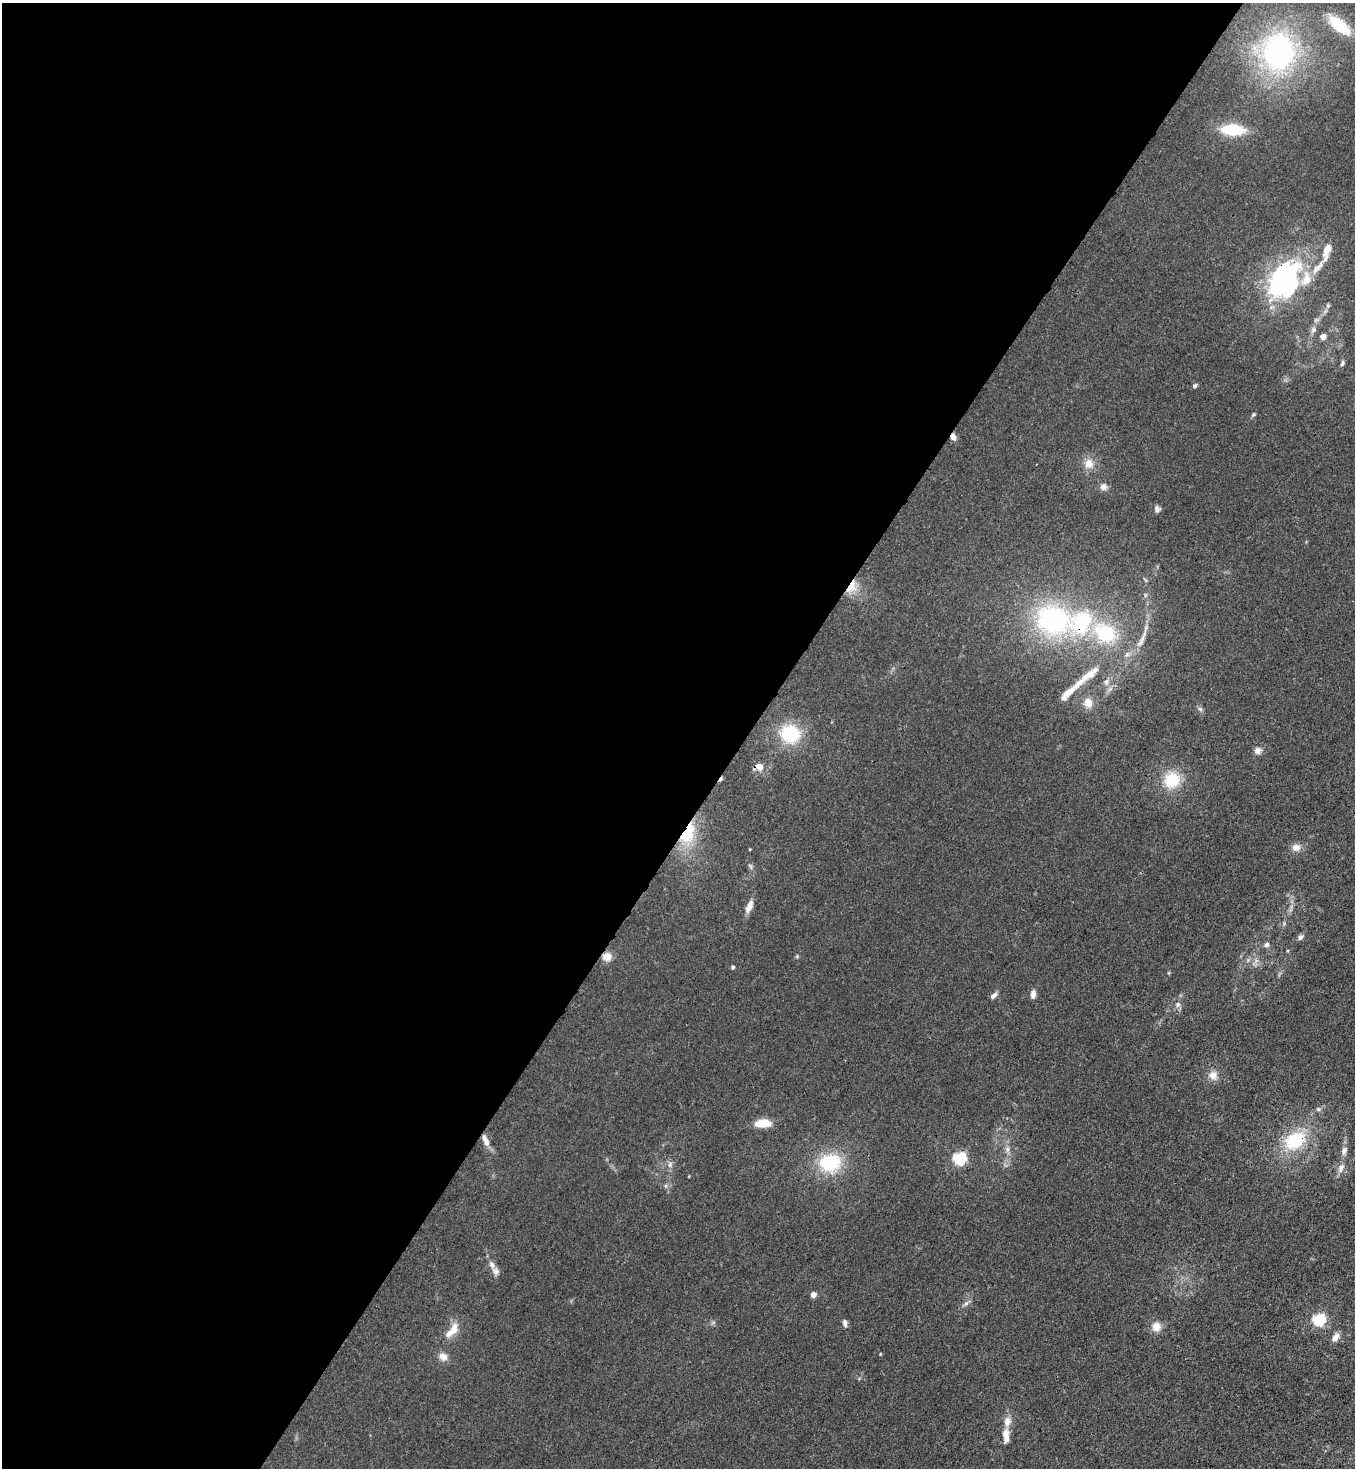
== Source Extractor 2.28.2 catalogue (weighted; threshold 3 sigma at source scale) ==
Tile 5 of 4 x 4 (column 1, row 2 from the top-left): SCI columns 364-1716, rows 2990-4455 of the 6003 x 5982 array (HDU 1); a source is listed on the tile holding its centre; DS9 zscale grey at full resolution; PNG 1357 x 1470 px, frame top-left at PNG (2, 3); no overlay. Shown black and unused: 55% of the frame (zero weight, under 3 of 4 exposures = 7% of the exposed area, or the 3 px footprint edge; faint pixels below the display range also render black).
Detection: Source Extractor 2.28.2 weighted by HDU 2 'WHT'; one run over the whole footprint, this tile lists its part. Background 0.0202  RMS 0.0028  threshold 0.0127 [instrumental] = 3 sigma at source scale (4.5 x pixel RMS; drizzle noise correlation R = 1.50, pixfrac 1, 0.05/0.05 arcsec/px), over >= 5 px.
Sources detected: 73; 1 cosmic-ray / hot-pixel residue — not listed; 7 inside a brighter listed object's ellipse — not listed separately; the other 65 listed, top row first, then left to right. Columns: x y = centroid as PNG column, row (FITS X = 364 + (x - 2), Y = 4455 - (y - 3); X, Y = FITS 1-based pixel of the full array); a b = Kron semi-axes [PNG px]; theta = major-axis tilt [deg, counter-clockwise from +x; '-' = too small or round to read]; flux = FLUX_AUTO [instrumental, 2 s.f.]
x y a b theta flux
1339 25 27 11 -39 11
1279 52 45 38 88 50
1233 130 22 11 -3 11
1326 251 24 9 76 3.8
1316 268 17 9 50 2.9
1283 279 43 26 57 47
1313 330 10 8 66 1.2
1323 337 6 5 - 2.1
1342 363 8 5 73 0.63
1195 386 5 4 - 0.65
1253 414 6 4 54 0.42
953 437 7 6 - 1.4
1089 464 12 12 - 2.8
1103 487 9 8 - 1.4
1157 509 9 7 -69 0.85
1145 580 8 3 -45 0.33
851 587 19 10 57 4.1
1145 595 6 4 72 0.43
1053 619 45 37 -16 44
1105 633 26 19 -31 19
1142 638 22 5 68 2.5
1088 675 50 10 39 6.7
1106 682 8 5 62 0.9
1088 703 12 10 -77 2.8
1200 709 7 6 - 0.61
790 734 21 19 -18 13
1258 750 9 8 - 1.4
759 767 10 8 2 2.4
1172 780 18 17 - 9.1
687 833 24 14 66 12
1296 847 10 9 - 1.9
750 849 4 3 - 0.22
751 867 7 4 -71 0.49
749 907 15 7 67 2.4
1300 937 7 6 - 0.87
1267 945 6 6 - 0.88
797 956 5 5 - 0.34
607 957 11 10 - 2.5
733 967 5 4 - 0.46
1033 994 10 6 84 1.3
993 995 9 5 38 1.1
1178 1004 7 7 - 0.9
1213 1075 11 11 - 2.2
1318 1109 6 5 - 0.53
763 1123 14 7 1 6.3
485 1140 17 7 -67 2.2
1295 1140 24 17 30 14
1007 1149 8 7 - 1
1344 1150 9 7 68 1.3
959 1158 6 5 - 46
830 1163 24 19 7 16
670 1165 9 6 64 0.92
1341 1168 14 8 60 1.6
666 1186 6 4 -90 0.47
492 1264 11 7 -57 1.3
813 1295 4 4 - 3
966 1303 7 6 - 0.79
1319 1320 6 5 - 41
845 1323 9 5 -83 0.96
1156 1327 12 11 - 2.6
454 1328 19 10 80 3
1335 1337 11 7 57 1.8
880 1354 4 3 - 0.19
443 1357 12 9 -37 2.1
1006 1436 21 9 -90 2.8
Overlapping masked pixels (flux is a lower limit): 8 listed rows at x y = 1283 279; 953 437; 851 587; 759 767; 687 833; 607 957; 485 1140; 1295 1140